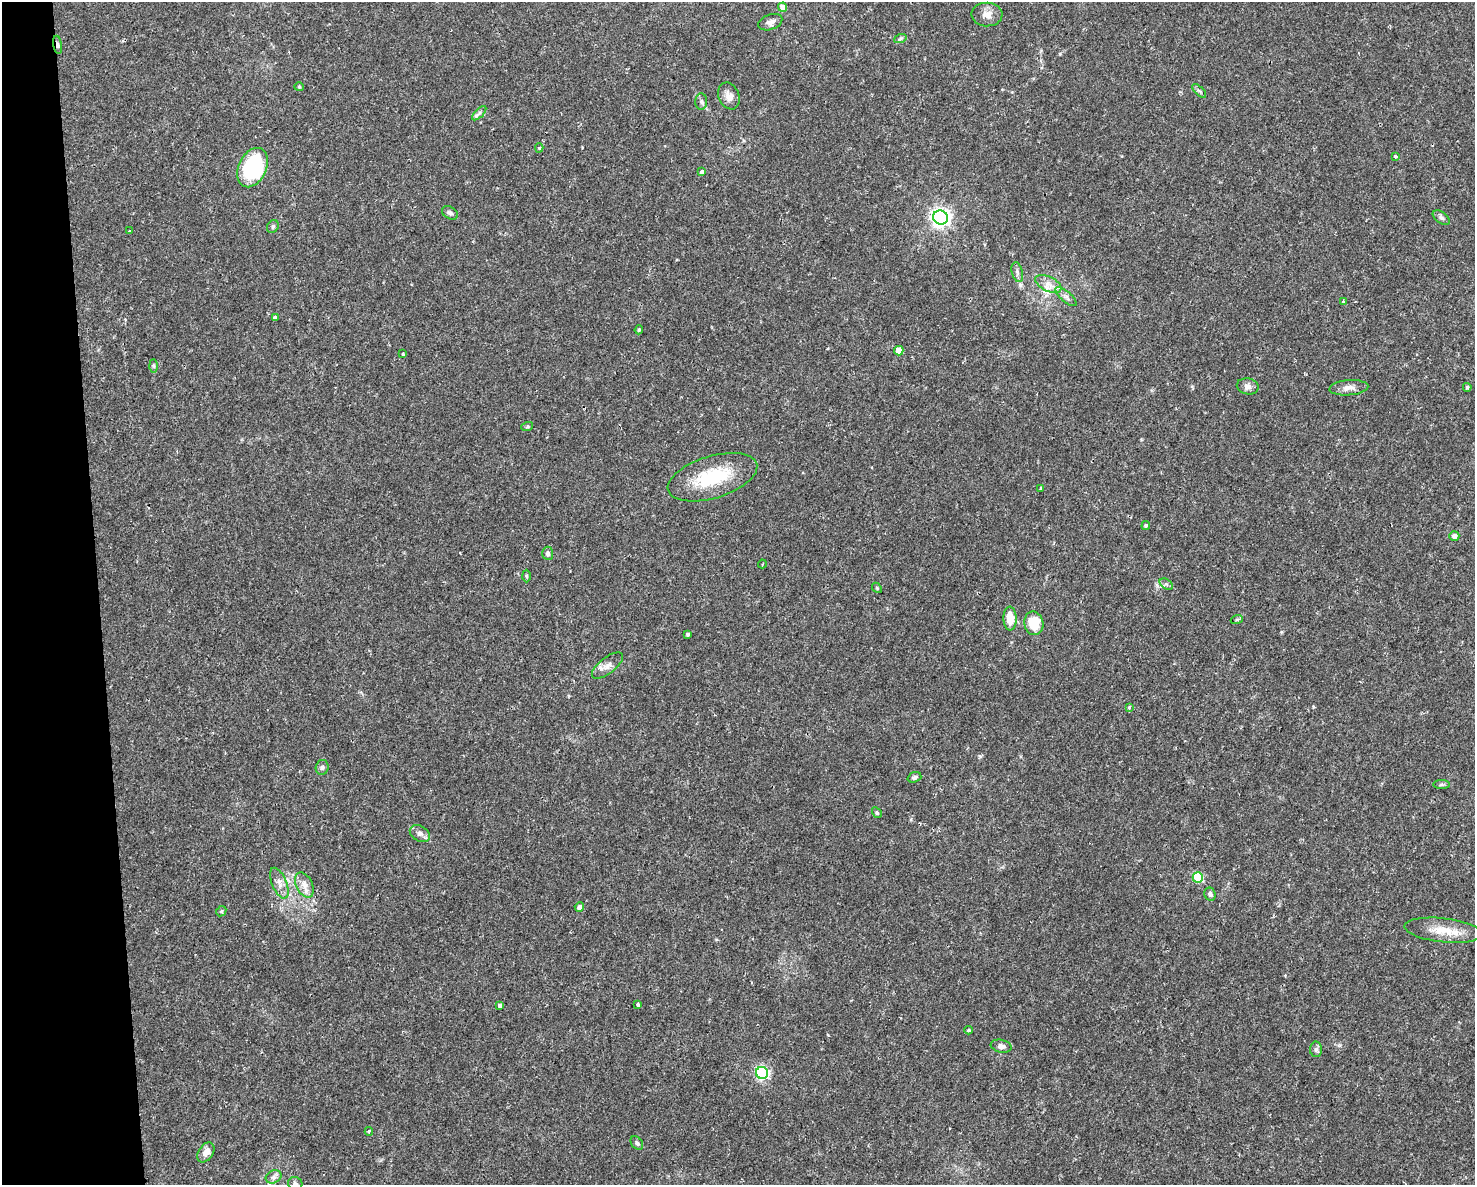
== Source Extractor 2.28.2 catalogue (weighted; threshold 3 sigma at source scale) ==
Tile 4 of 3 x 4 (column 1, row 2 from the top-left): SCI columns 62-1534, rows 2368-3550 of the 4496 x 4734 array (HDU 1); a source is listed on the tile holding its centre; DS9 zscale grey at full resolution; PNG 1477 x 1187 px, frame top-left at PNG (2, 2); each listed source drawn as its Kron ellipse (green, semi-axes under 4 px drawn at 4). Shown black and unused: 7% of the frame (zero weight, under 2 of 3 exposures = <1% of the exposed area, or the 3 px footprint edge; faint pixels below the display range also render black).
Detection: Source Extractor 2.28.2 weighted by HDU 2 'WHT'; one run over the whole footprint, this tile lists its part. Background 0.0143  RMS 0.0026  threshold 0.0117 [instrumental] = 3 sigma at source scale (4.5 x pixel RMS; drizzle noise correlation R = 1.50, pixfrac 1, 0.0396/0.0396 arcsec/px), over >= 5 px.
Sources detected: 70; all 70 listed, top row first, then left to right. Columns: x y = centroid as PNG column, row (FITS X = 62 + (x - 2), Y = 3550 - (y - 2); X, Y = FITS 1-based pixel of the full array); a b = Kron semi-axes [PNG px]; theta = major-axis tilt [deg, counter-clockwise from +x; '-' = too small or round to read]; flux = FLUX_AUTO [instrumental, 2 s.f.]
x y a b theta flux
782 7 4 4 - 2.2
987 15 15 12 -2 2.2
770 22 12 7 21 1.1
900 39 6 4 20 0.41
58 45 9 4 -81 0.78
299 87 5 4 - 0.27
1199 91 9 3 -44 0.44
729 96 14 10 -68 2.1
701 101 8 6 -90 0.65
479 113 9 3 45 0.64
539 148 4 4 - 0.43
1395 156 3 3 - 0.67
253 168 21 14 65 29
702 172 4 3 - 3
450 213 9 6 -31 0.72
941 217 7 7 - 130
1441 218 9 5 -37 0.75
273 226 7 5 61 0.54
130 231 3 3 - 0.75
1017 272 10 5 -76 0.72
1048 284 14 7 -26 2.1
1066 297 13 5 -41 1
1343 301 3 3 - 0.44
275 317 4 3 - 1.4
639 330 4 3 - 0.3
899 351 5 5 - 3.9
403 354 4 3 - 1.2
153 366 6 4 -89 0.42
1248 386 11 8 -12 1.2
1467 387 4 4 - 0.49
1349 388 19 7 5 1.8
527 427 6 4 19 0.34
712 477 46 21 17 15
1041 489 3 3 - 2
1146 526 4 4 - 0.53
1454 536 5 5 - 1
548 553 7 5 -85 0.75
762 564 4 2 - 0.22
526 576 6 4 -88 0.38
1166 584 7 4 -33 0.56
877 588 6 4 -49 0.34
1010 619 12 6 -87 4.1
1237 619 6 4 19 0.35
1034 623 12 9 -81 7.7
688 634 4 3 - 0.5
607 665 18 8 38 2
1129 708 3 3 - 0.63
322 767 7 6 - 0.64
914 777 7 5 19 0.68
1442 785 8 4 0 0.45
877 813 5 4 - 0.42
420 834 11 7 -29 1.1
1198 877 5 5 - 15
279 883 16 7 -67 1.9
304 885 13 8 -63 2
1210 894 7 5 -68 0.66
579 907 5 4 - 0.96
221 911 5 4 - 0.37
1443 930 39 12 -6 5.9
638 1004 3 3 - 0.69
500 1005 4 4 - 0.76
969 1030 4 3 - 0.34
1001 1046 10 6 -11 1.3
1316 1049 8 6 -88 0.77
762 1073 6 6 - 38
369 1131 4 4 - 0.35
637 1143 7 5 -51 0.61
206 1152 11 7 56 2.1
274 1177 8 6 21 0.85
295 1184 7 6 - 0.69
Overlapping masked pixels (flux is a lower limit): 1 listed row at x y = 58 45
Isophote crosses this tile's border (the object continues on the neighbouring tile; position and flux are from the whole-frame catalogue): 1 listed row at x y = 295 1184